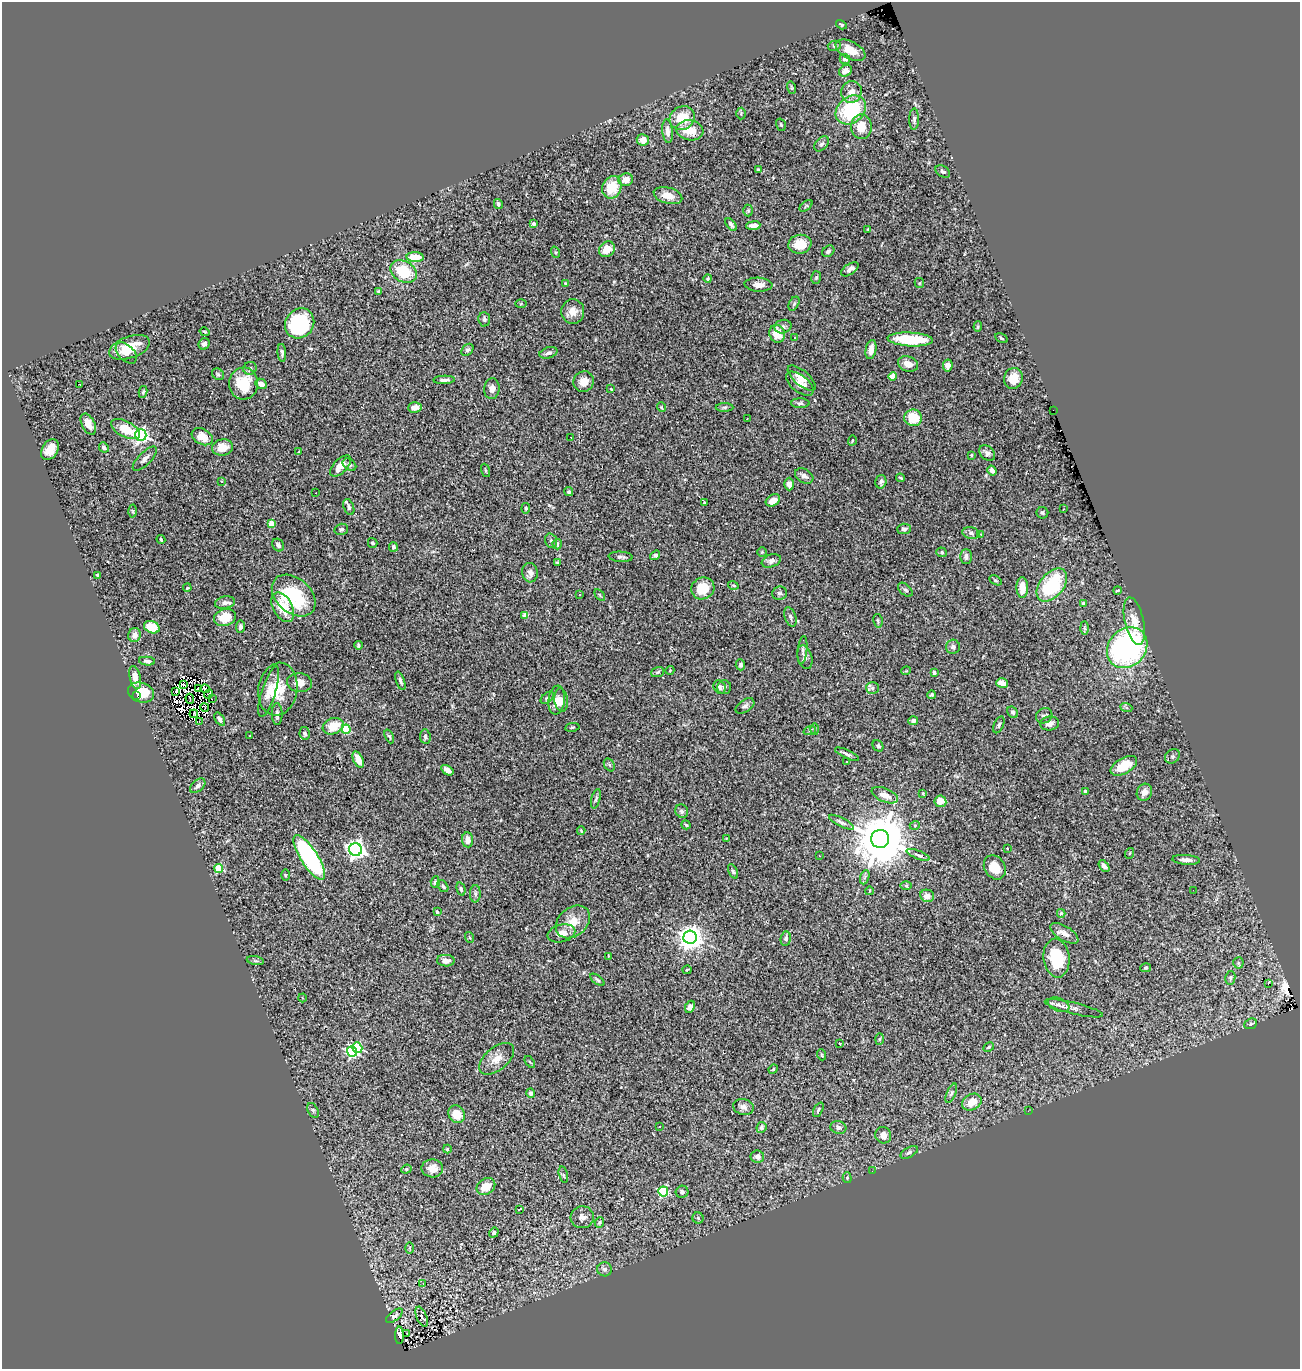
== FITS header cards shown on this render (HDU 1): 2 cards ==
NAXIS1  =                 1298
NAXIS2  =                 1367

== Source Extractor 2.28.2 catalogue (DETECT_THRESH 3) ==
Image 1298 x 1367 px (HDU 1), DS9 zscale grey, 1 PNG px = 1 image px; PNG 1302 x 1371 px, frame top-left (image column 1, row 1367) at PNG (2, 2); each listed source drawn as its Kron ellipse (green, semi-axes under 4 px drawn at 4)
Background 0.763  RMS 0.025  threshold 0.0749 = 3 sigma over >= 5 px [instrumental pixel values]
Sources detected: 331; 7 with non-positive FLUX_AUTO (blend fragments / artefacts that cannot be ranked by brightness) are neither listed nor drawn; the other 324 listed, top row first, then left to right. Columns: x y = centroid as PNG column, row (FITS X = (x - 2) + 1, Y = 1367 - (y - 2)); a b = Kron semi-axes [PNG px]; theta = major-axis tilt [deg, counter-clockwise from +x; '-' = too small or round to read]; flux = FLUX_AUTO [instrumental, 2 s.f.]
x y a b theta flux
841 25 6 4 -32 2.7
834 46 6 5 - 3.1
850 50 16 8 -28 25
845 59 5 5 - 6.4
845 71 7 5 38 12
792 88 6 4 -73 2
851 92 11 10 - 14
851 110 16 13 40 110
741 113 6 5 - 2.4
682 118 13 11 34 39
914 119 10 5 88 4.4
781 125 6 4 -73 2.6
861 127 12 10 -88 29
690 130 13 10 -9 30
667 131 12 5 -84 9.4
643 140 6 5 - 15
822 144 8 6 49 4.9
758 169 3 2 - 1.6
943 171 8 5 -33 3.7
626 180 7 6 - 18
612 187 11 9 68 45
668 196 15 8 -16 18
498 204 5 4 - 4.3
806 206 7 4 37 2.6
748 211 6 5 - 2.3
534 224 4 3 - 6.8
731 224 7 4 -53 5.2
753 226 7 4 6 9.7
868 229 4 4 - 1.3
800 244 11 9 9 27
607 249 8 7 - 21
828 251 6 5 - 4.7
555 252 6 3 -72 2.2
415 257 8 5 -3 34
850 269 10 5 33 8.4
403 271 14 10 -30 63
708 278 4 4 - 2.6
816 278 6 5 - 2.7
565 283 4 4 - 1.6
919 283 5 4 - 1.8
758 285 14 7 -3 11
378 291 3 3 - 2.1
521 304 5 3 - 1.5
794 304 7 5 62 2.5
573 311 12 11 - 16
484 319 7 6 - 3.8
300 323 15 14 - 120
978 326 5 4 - 2.3
783 327 8 6 13 5.2
205 332 5 3 - 1.8
777 334 9 7 -67 27
795 338 3 2 - 1.3
1001 338 7 3 -28 2.2
910 339 23 7 -3 82
204 344 6 5 - 5.7
130 347 21 11 19 36
467 350 7 5 47 3.8
871 350 10 5 80 14
126 353 13 8 -45 22
282 353 9 4 -85 4.1
548 353 9 5 17 5.7
908 364 10 7 -18 13
948 365 6 5 - 8.3
250 368 7 6 - 4.5
218 374 6 5 - 2.7
893 376 4 4 - 39
802 378 17 7 -41 13
1013 378 10 9 - 27
444 380 11 3 2 4.9
584 382 10 10 - 18
244 383 16 14 84 50
79 384 3 2 - 26
261 384 6 5 - 11
800 384 16 8 -38 13
492 389 10 7 83 9.2
611 389 3 2 - 1.2
143 392 6 4 78 2.3
800 403 9 4 -1 3.9
415 407 7 5 2 8.9
661 407 5 3 - 2
725 407 9 4 1 3.7
1053 410 2 2 - 130
913 418 9 8 - 42
747 419 2 2 - 1.2
88 424 11 6 -63 16
125 429 16 8 -27 34
141 435 6 6 - 500
202 437 11 7 -29 25
571 437 2 2 - 1.5
852 440 5 3 - 1.6
104 447 5 4 - 5.5
222 447 10 8 9 20
50 450 11 7 59 20
299 452 4 2 - 1.8
987 453 9 6 -44 5.7
971 455 4 3 - 2
145 459 16 6 45 7.1
349 465 7 5 -38 4.3
341 466 13 7 46 19
485 470 7 3 -71 2
992 470 5 3 - 6.2
804 476 10 6 -31 6.8
901 478 5 2 - 1.7
221 482 3 3 - 1.6
881 482 7 5 74 4.6
789 484 6 4 89 11
569 492 5 4 - 2.6
316 493 2 2 - 0.84
773 500 8 5 30 15
704 503 4 3 - 1.8
349 507 8 5 -70 4.4
526 508 5 4 - 3.2
1064 509 3 2 - 0.96
133 511 6 4 -88 2.3
1042 513 6 5 - 2.6
271 524 4 4 - 39
341 529 7 5 16 4
904 529 7 5 3 4
971 533 9 5 -10 4.6
981 534 3 3 - 1.3
161 539 4 3 - 2.1
551 541 7 5 -73 3.6
373 543 5 4 - 3.4
557 544 5 4 - 6
278 545 7 5 -51 5.3
393 547 5 4 - 3.5
762 552 5 5 - 2.1
942 552 5 4 - 2.6
655 555 5 4 - 4.8
966 556 7 5 90 5.1
621 557 12 5 -3 5.3
771 561 10 6 18 5.3
557 562 3 3 - 4.5
530 573 9 8 - 8.7
97 575 4 3 - 4.3
995 580 7 4 -30 2.2
733 585 5 3 - 1.7
1052 585 19 12 50 110
187 588 4 3 - 1.5
703 588 12 10 25 38
1022 588 10 6 -89 19
905 590 8 5 -43 3.7
1117 590 4 2 - 1.9
779 593 7 6 - 4.1
579 595 3 3 - 2.3
600 595 6 3 -53 2
294 596 25 17 -41 110
225 603 10 6 11 6.6
1084 603 4 3 - 12
283 607 16 9 -61 38
525 615 4 4 - 19
790 617 10 5 -72 4.5
225 618 11 8 16 31
878 621 7 4 -80 2.7
1134 621 24 9 -77 28
152 627 8 6 -24 42
240 627 6 4 83 4.5
1084 628 6 4 -88 2.7
134 635 7 6 - 12
358 645 4 3 - 3.1
953 647 7 7 - 5.3
1127 648 22 18 46 380
803 650 14 4 84 5.5
805 657 12 7 -73 7.2
147 661 8 4 -6 4
740 665 6 5 - 4.1
670 670 4 3 - 1.1
906 671 5 3 - 1.3
658 672 7 5 19 3.3
934 672 4 3 - 10
135 678 12 5 -77 15
400 681 9 4 -70 4.6
299 683 12 9 -4 14
1002 683 6 4 -17 20
183 685 3 2 - 2.1
720 687 7 6 - 5
724 687 7 7 - 4.1
198 688 4 2 - 1.6
872 688 6 6 - 3.6
205 689 4 2 - 0.68
278 689 26 19 80 47
269 691 26 7 73 18
176 692 4 2 - 2.2
141 693 13 9 -21 44
208 694 5 2 - 1.9
137 695 3 2 - 81
931 695 4 3 - 3
547 698 7 4 40 2.8
190 699 5 2 - 1.2
212 699 2 2 - 0.95
557 700 14 8 83 15
561 700 12 6 -84 10
745 706 10 6 33 6
205 707 4 2 - 1.7
1126 707 6 4 -20 2.9
1013 712 6 4 -55 4.6
194 714 4 2 - 0.89
277 714 11 5 -89 6.5
1044 716 8 7 - 5.2
220 719 7 4 -57 6.4
199 721 3 2 - 2.8
913 721 5 4 - 7.7
1050 724 9 7 8 8.8
999 725 9 4 67 3.7
333 726 11 8 19 31
572 727 7 3 9 2
346 729 5 4 - 110
815 729 5 3 - 1.7
810 730 6 4 19 2.6
305 733 6 5 - 4.6
249 736 2 2 - 1.4
389 736 7 4 -66 2.4
425 737 7 5 -83 4.4
878 746 6 5 - 4.3
847 754 13 4 -24 5.6
1172 756 8 6 43 4.5
358 759 9 5 -66 18
846 762 3 2 - 3.4
609 765 7 5 -59 3.6
1124 766 15 7 30 35
447 770 7 4 -33 7.6
198 786 9 5 42 6.1
1085 791 3 3 - 2.7
1144 792 9 7 65 13
923 793 4 3 - 1.4
885 795 14 6 -23 20
596 799 10 4 76 3.4
940 801 6 5 - 17
682 811 7 6 - 5.2
842 822 14 4 -27 5.6
686 825 5 2 - 1.8
915 825 5 3 - 1.6
581 831 4 3 - 1.6
726 838 3 2 - 1.1
880 839 9 9 - 13000
468 840 7 5 -85 12
1007 848 3 2 - 1.6
356 850 6 6 - 910
1130 853 5 3 - 1.4
918 855 12 4 -21 4.9
819 856 2 2 - 1.2
309 857 26 8 -57 270
1186 860 14 5 -4 8.3
1104 866 7 4 -54 7.1
995 867 13 10 -57 24
219 868 4 4 - 76
733 871 8 4 -65 3
285 875 5 3 - 1.6
865 877 7 4 70 3.6
435 882 6 4 86 3.5
443 886 6 4 -53 3.7
906 886 6 4 0 2.3
461 889 7 4 -75 2.9
1193 890 2 2 - 120
869 891 4 3 - 1.3
475 894 8 5 88 4.7
927 896 7 6 - 11
437 912 3 3 - 3.8
1061 913 4 4 - 2.8
573 922 19 14 40 30
561 933 14 8 14 16
1064 933 16 7 -32 12
469 937 5 3 - 2
690 937 6 6 - 1800
786 939 7 5 83 5.1
608 956 4 2 - 1.5
1056 958 19 13 -83 74
255 961 9 4 -10 3
446 961 9 5 -4 11
1238 963 5 5 - 2.7
1146 968 5 4 - 2.3
687 970 4 3 - 1.5
1230 978 7 5 80 3
597 980 8 4 -37 3.1
1268 983 3 2 - 1600
302 998 4 3 - 1.2
1058 1005 11 6 -21 8.4
690 1007 6 4 64 6.5
1074 1008 30 5 -14 11
1251 1024 6 5 - 2.9
879 1039 6 4 88 2.5
840 1043 3 2 - 1.6
989 1047 6 4 28 2.4
357 1048 6 4 -56 100
352 1052 5 5 - 210
822 1055 5 3 - 1.6
497 1059 20 11 40 21
530 1062 7 3 -52 2
773 1069 5 4 - 1.7
531 1093 5 4 - 3.4
951 1093 10 4 66 4.2
972 1102 10 7 30 20
743 1107 10 7 -15 7.7
313 1110 8 5 -63 3.1
818 1110 8 4 62 3.6
1028 1111 3 2 - 3.1
457 1114 9 7 -54 30
659 1127 2 2 - 1.2
761 1127 5 5 - 3.7
838 1127 8 6 -16 5.7
883 1135 8 8 - 9
447 1149 4 4 - 1.4
909 1152 9 5 30 4.3
757 1156 7 6 - 8.6
432 1168 11 9 -2 15
406 1169 5 4 - 2.4
872 1171 2 2 - 0.83
563 1175 8 4 -76 3.4
847 1178 5 4 - 2.1
486 1187 10 7 33 25
663 1191 5 5 - 140
682 1192 6 6 - 4.6
519 1209 3 3 - 42
582 1217 11 11 - 9.8
698 1218 5 5 - 3.1
599 1222 5 4 - 2.5
494 1233 5 4 - 3.5
410 1248 6 4 90 2
605 1269 7 7 - 4.8
423 1283 3 2 - 3.3
394 1316 10 4 38 4.5
422 1317 11 5 -67 5.7
407 1333 3 2 - 3.9
399 1335 9 4 -89 19
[7 non-positive-flux detections neither listed nor drawn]